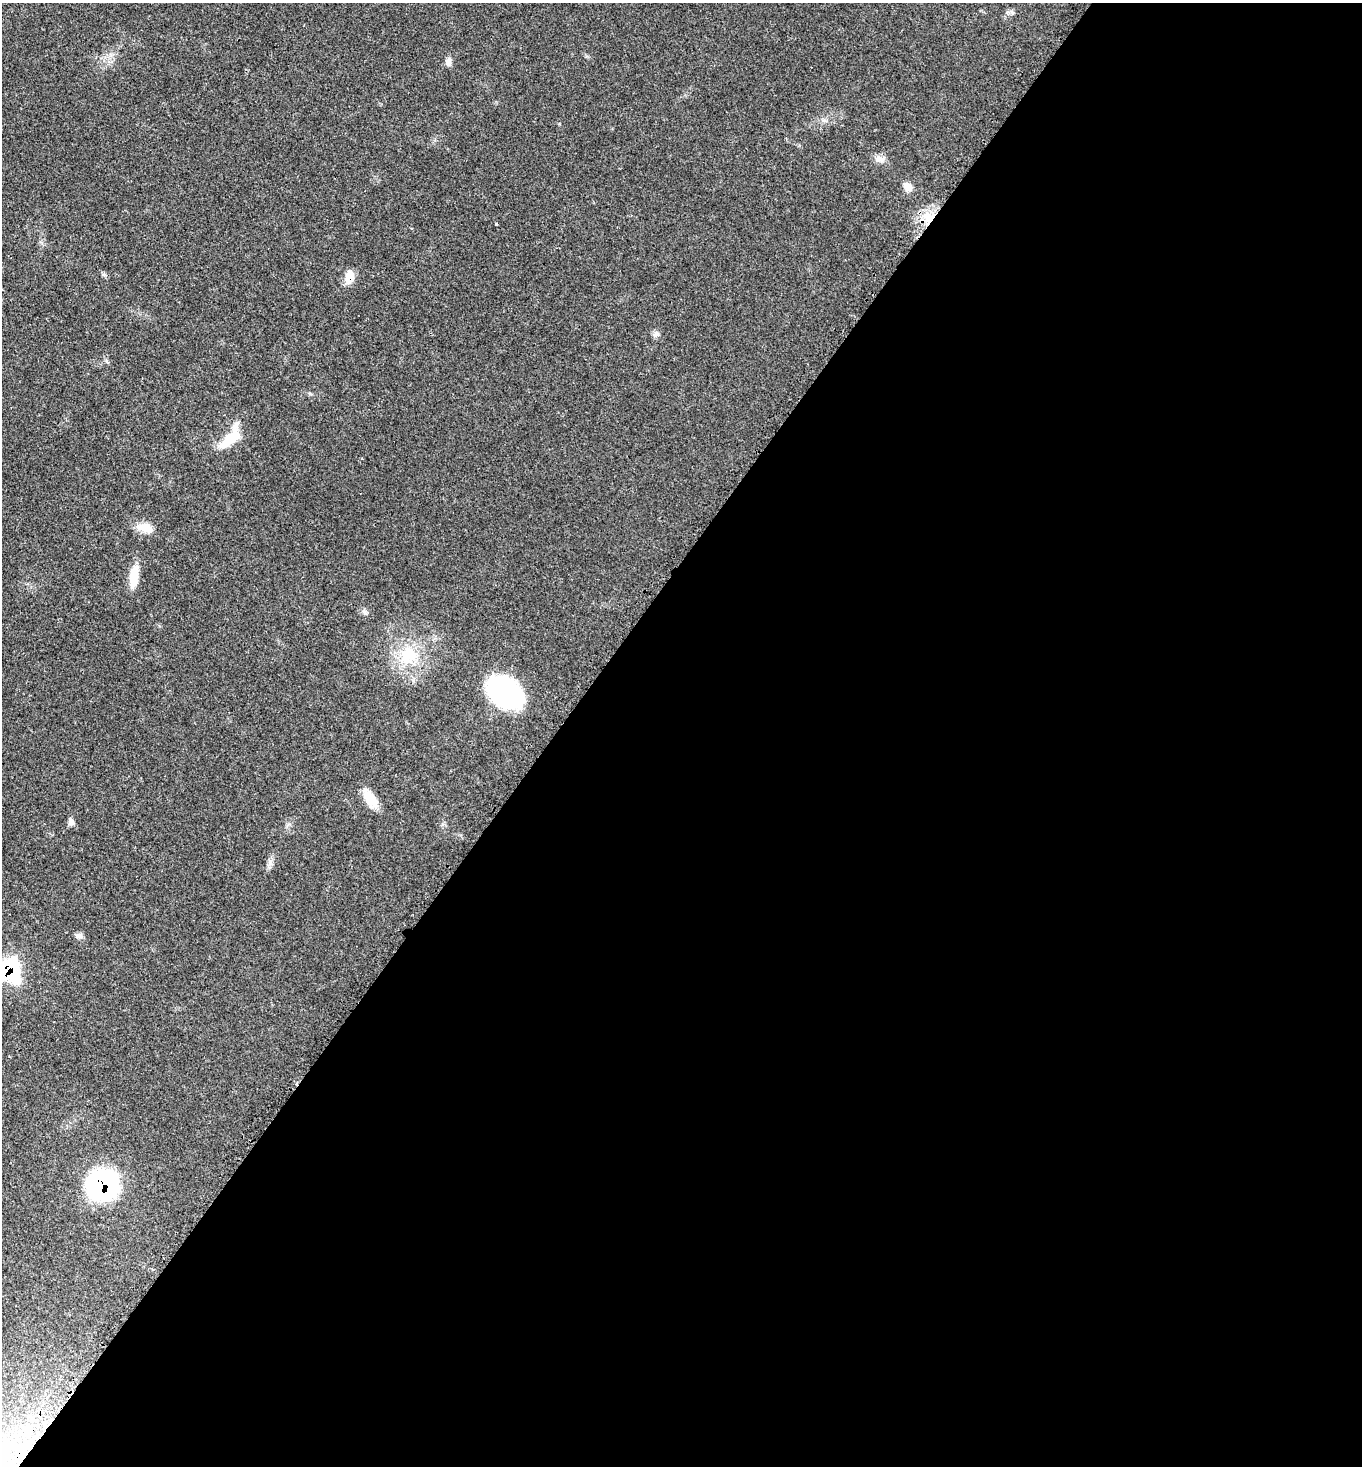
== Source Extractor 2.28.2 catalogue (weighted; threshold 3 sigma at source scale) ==
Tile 12 of 4 x 4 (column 4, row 3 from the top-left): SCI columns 4468-5827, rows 1576-3039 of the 6077 x 6080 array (HDU 1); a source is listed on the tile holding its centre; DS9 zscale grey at full resolution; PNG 1364 x 1468 px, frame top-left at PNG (2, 3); no overlay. Shown black and unused: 59% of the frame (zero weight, under 3 of 4 exposures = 8% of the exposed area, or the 3 px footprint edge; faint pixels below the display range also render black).
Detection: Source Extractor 2.28.2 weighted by HDU 2 'WHT'; one run over the whole footprint, this tile lists its part. Background 0.0205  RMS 0.0034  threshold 0.0152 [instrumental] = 3 sigma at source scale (4.5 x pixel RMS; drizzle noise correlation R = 1.50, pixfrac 1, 0.05/0.05 arcsec/px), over >= 5 px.
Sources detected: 19; all 19 listed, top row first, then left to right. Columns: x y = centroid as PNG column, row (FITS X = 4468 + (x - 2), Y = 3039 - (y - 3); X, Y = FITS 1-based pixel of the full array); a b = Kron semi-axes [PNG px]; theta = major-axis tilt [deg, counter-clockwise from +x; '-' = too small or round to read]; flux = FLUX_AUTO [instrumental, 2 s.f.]
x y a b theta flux
449 62 11 7 87 1.3
880 159 14 8 -12 2
908 187 14 9 -47 2.1
929 218 15 11 40 5.8
496 224 3 3 - 0.4
349 276 18 9 72 3.5
656 334 8 7 - 1
230 439 38 14 45 7.7
146 528 19 11 -16 4.1
134 576 26 9 82 5.9
365 612 8 5 -69 0.77
408 656 26 21 55 12
505 693 35 25 -30 47
370 799 21 12 -49 5.9
71 822 9 7 -74 1
270 862 8 6 48 1
79 936 10 7 -1 1.1
9 969 15 13 -75 46
103 1185 24 22 45 64
Overlapping masked pixels (flux is a lower limit): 4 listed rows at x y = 929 218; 349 276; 9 969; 103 1185
Isophote crosses this tile's border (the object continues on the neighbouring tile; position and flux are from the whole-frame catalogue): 1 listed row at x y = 9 969
Unlisted compact peaks at least as high as the median listed source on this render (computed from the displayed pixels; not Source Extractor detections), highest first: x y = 103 274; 289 824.